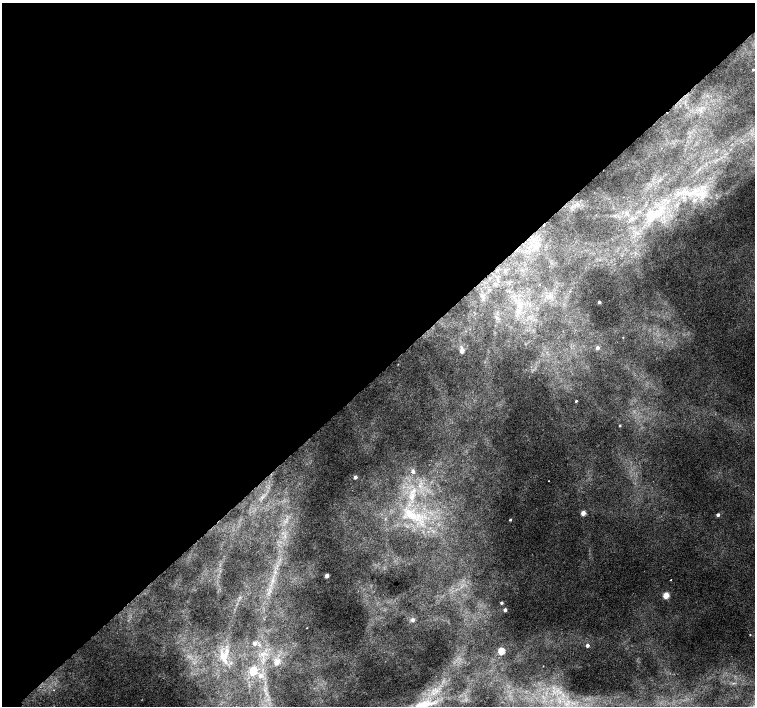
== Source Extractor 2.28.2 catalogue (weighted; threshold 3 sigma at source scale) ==
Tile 2 of 4 x 4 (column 2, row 1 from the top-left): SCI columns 1557-3062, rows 4487-5894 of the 6118 x 6093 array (HDU 1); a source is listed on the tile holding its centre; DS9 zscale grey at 2 x 2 block average (1 PNG px = mean of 2 x 2 image px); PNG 757 x 708 px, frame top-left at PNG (2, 3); no overlay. Shown black and unused: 53% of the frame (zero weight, under 2 of 3 exposures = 3% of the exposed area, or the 3 px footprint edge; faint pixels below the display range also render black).
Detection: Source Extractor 2.28.2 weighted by HDU 2 'WHT'; one run over the whole footprint, this tile lists its part. Background 0.00525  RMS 0.0036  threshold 0.0162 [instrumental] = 3 sigma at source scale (4.5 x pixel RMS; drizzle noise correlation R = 1.50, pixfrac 1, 0.0396/0.0396 arcsec/px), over >= 5 px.
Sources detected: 40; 1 cosmic-ray / hot-pixel residue — not listed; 1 inside a brighter listed object's ellipse — not listed separately; the other 38 listed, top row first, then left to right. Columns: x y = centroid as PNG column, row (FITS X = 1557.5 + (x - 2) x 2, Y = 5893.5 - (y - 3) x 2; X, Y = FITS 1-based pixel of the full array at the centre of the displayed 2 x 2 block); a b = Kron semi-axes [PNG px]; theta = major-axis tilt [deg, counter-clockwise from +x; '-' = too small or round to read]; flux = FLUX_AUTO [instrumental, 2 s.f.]
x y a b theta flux
753 69 3 2 - 0.67
692 193 7 4 8 4
703 195 13 8 76 10
654 215 17 7 43 12
599 302 2 2 - 2.7
519 306 4 2 - 1.1
623 337 2 2 - 0.44
597 348 3 3 - 4.1
462 351 8 5 -87 3
576 401 2 2 - 1.4
620 425 2 2 - 0.91
413 471 5 3 - 2.5
355 477 3 3 - 3.7
548 481 2 2 - 0.44
411 497 8 6 -47 5.3
583 513 3 3 - 12
409 514 15 11 -61 18
718 515 2 2 - 4.1
385 519 2 2 - 0.62
510 520 2 2 - 1.3
421 524 4 2 - 1
327 575 2 2 - 9.9
670 580 2 2 - 0.83
666 595 3 3 - 29
501 603 2 2 - 2
505 610 2 2 - 4.4
412 620 6 5 - 2.4
307 628 2 2 - 0.29
750 635 2 2 - 0.47
254 643 3 2 - 7.7
587 645 3 2 - 3.6
501 651 3 3 - 39
225 655 26 7 82 12
277 662 3 3 - 12
253 671 3 3 - 54
260 676 4 4 - 4.4
733 683 3 2 - 0.72
424 705 35 15 21 39
Isophote crosses this tile's border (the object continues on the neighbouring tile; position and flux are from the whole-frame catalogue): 1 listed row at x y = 424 705
Diffuse or blended objects may show on this block-average render without a row.